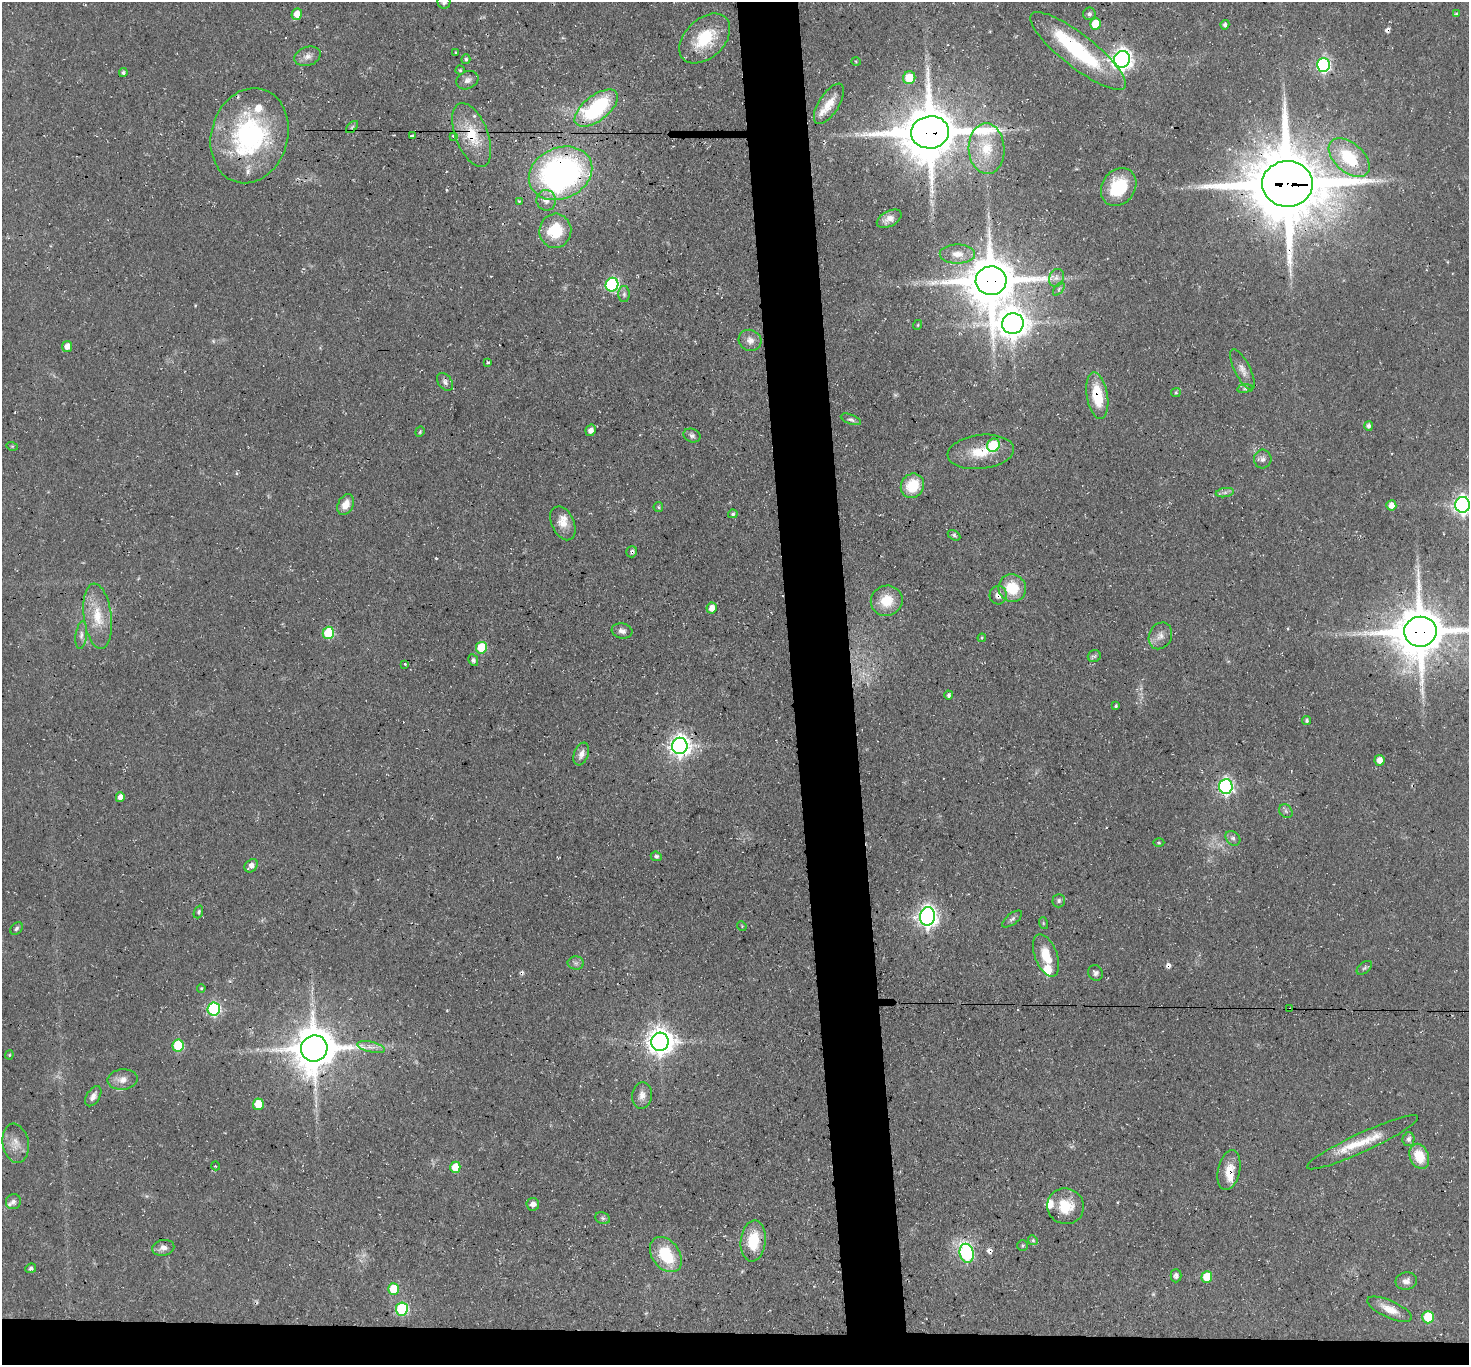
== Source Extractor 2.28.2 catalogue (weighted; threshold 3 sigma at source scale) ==
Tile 8 of 3 x 3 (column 2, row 3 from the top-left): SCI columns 1468-2934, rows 161-1523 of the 4401 x 4372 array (HDU 1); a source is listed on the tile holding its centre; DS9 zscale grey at full resolution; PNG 1471 x 1367 px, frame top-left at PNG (2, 2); each listed source drawn as its Kron ellipse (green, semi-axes under 4 px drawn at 4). Shown black and unused: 7% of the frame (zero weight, under 3 of 4 exposures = <1% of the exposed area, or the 3 px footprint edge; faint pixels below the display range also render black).
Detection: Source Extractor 2.28.2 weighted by HDU 2 'WHT'; one run over the whole footprint, this tile lists its part. Background 0.055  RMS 0.0051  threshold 0.023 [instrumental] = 3 sigma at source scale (4.5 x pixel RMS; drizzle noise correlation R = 1.50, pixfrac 1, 0.05/0.05 arcsec/px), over >= 5 px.
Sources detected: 166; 1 too faint to see at this stretch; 1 inside a brighter object's white glare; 5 cosmic-ray / hot-pixel residue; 2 long thin detections or spike segments (spike, bleed or trail) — neither listed nor drawn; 11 inside a brighter listed object's ellipse — not listed separately; the other 146 listed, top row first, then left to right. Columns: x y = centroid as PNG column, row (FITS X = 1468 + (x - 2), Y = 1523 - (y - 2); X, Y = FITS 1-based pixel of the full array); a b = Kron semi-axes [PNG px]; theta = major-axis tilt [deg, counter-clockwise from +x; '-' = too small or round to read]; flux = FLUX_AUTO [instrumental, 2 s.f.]
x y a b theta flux
444 2 7 6 - 1.6
297 14 5 5 - 6.7
1089 14 6 6 - 1.6
1456 14 4 3 - 0.64
1096 24 6 5 - 16
1225 25 4 4 - 1.6
705 38 30 19 44 22
1078 51 59 16 -38 52
456 52 4 2 - 0.4
307 56 13 9 19 3.2
466 59 5 4 - 0.9
1122 59 8 8 - 310
856 61 5 3 - 0.46
1323 65 7 6 - 100
460 70 4 4 - 0.66
123 73 4 4 - 0.88
909 78 6 6 - 11
467 80 11 8 24 2.6
829 104 23 10 57 8.2
596 108 25 12 38 53
352 127 7 4 45 0.99
930 132 19 16 7 3400
412 135 4 3 - 1.1
472 135 34 16 -68 18
250 136 48 38 74 81
453 136 3 3 - 1.4
987 149 25 18 -87 16
1349 158 24 14 -42 26
560 173 33 25 23 170
1287 184 25 23 -1 5900
1119 187 20 16 54 21
546 200 10 9 - 3.7
519 201 3 3 - 0.47
889 219 13 7 28 3.6
555 231 17 16 - 19
957 254 18 9 -1 5.4
1056 278 9 7 66 2.1
991 281 15 14 - 2800
612 285 7 6 - 72
1059 289 7 4 54 0.98
624 294 8 5 90 1.4
1013 324 11 10 - 890
917 325 5 3 - 0.45
750 340 11 10 - 3.6
67 346 5 5 - 3.8
488 362 3 3 - 0.73
1242 369 22 8 -63 4.2
445 382 10 6 -54 1.8
1245 389 8 4 8 0.84
1176 392 5 4 - 0.66
1097 396 23 10 -80 21
851 419 10 5 -20 1.3
1369 426 5 4 - 1.4
591 430 6 5 - 2.6
420 432 5 4 - 0.63
692 436 9 6 -22 1.7
993 445 7 6 - 22
12 446 6 3 -17 0.52
981 452 33 17 6 15
1263 459 9 9 - 2.1
912 486 12 11 - 16
1225 493 9 4 9 1.5
346 505 11 7 64 5.6
1391 505 5 5 - 4.4
1463 505 8 7 - 230
658 507 5 5 - 0.76
733 514 5 4 - 0.87
563 523 18 11 -65 6
954 535 7 4 -32 0.89
632 552 6 5 - 1.2
1012 588 14 13 - 16
998 595 9 8 - 3.4
887 601 16 15 - 12
712 608 6 5 - 4.4
98 616 33 14 -83 14
622 631 10 7 -11 2.3
1420 632 16 15 - 3000
328 633 6 5 - 29
81 635 14 5 82 2.3
1160 636 14 11 64 4
982 638 4 4 - 0.56
481 648 6 5 - 19
1094 656 6 6 - 1.1
473 660 6 4 -62 1.2
405 664 3 3 - 0.69
949 695 4 4 - 1.3
1116 706 3 3 - 0.66
1307 720 5 4 - 1.2
680 746 8 7 - 330
581 754 12 7 70 3.1
1379 760 5 5 - 4.1
1226 786 7 6 - 140
120 797 5 4 - 3.9
1286 811 7 6 - 1.4
1233 838 8 6 -42 1.6
1159 843 5 3 - 0.62
656 856 5 4 - 1
251 866 7 5 46 3
1059 901 7 6 - 1.2
198 912 6 4 68 0.97
927 916 9 7 80 290
1012 919 12 5 38 1.5
1043 923 6 4 -72 0.64
742 926 5 4 - 0.57
16 928 7 5 47 1.2
1046 955 22 11 -70 11
576 963 8 6 0 1.6
1364 968 9 5 38 1.1
1095 973 8 7 - 1.6
201 988 4 3 - 0.68
214 1009 7 6 - 73
1289 1009 4 2 - 0.42
660 1042 9 8 - 600
178 1045 6 5 - 28
371 1047 14 5 -13 3
314 1048 13 13 - 2000
9 1055 4 4 - 0.53
122 1079 15 10 4 4.1
642 1095 13 10 83 3.7
93 1096 11 6 57 3.1
258 1104 6 5 - 14
1409 1139 7 6 - 1.8
1362 1142 61 9 25 15
16 1143 20 13 -80 6.1
1419 1156 13 9 -68 12
216 1166 4 3 - 0.4
455 1167 5 5 - 11
1229 1170 20 11 77 8.2
13 1202 8 7 - 1.7
533 1204 6 6 - 2.6
1066 1206 18 17 - 13
603 1218 7 5 -21 1.2
1033 1240 5 4 - 0.76
753 1241 21 12 83 18
1023 1246 5 5 - 0.87
163 1248 11 7 10 2.9
967 1253 9 7 -77 74
666 1255 19 13 -54 22
31 1268 6 4 24 1.3
1176 1276 6 5 - 1.7
1207 1277 6 5 - 13
1406 1281 11 8 10 2.7
393 1289 6 5 - 15
402 1309 6 6 - 41
1390 1309 24 8 -24 6.4
1428 1317 6 5 - 20
Overlapping masked pixels (flux is a lower limit): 15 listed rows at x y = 1323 65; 930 132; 472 135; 560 173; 1287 184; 991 281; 1097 396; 632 552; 998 595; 1420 632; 680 746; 1289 1009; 660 1042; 314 1048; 1229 1170
Isophote crosses this tile's border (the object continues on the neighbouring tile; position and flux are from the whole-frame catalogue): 3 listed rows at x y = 444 2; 1463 505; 1420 632